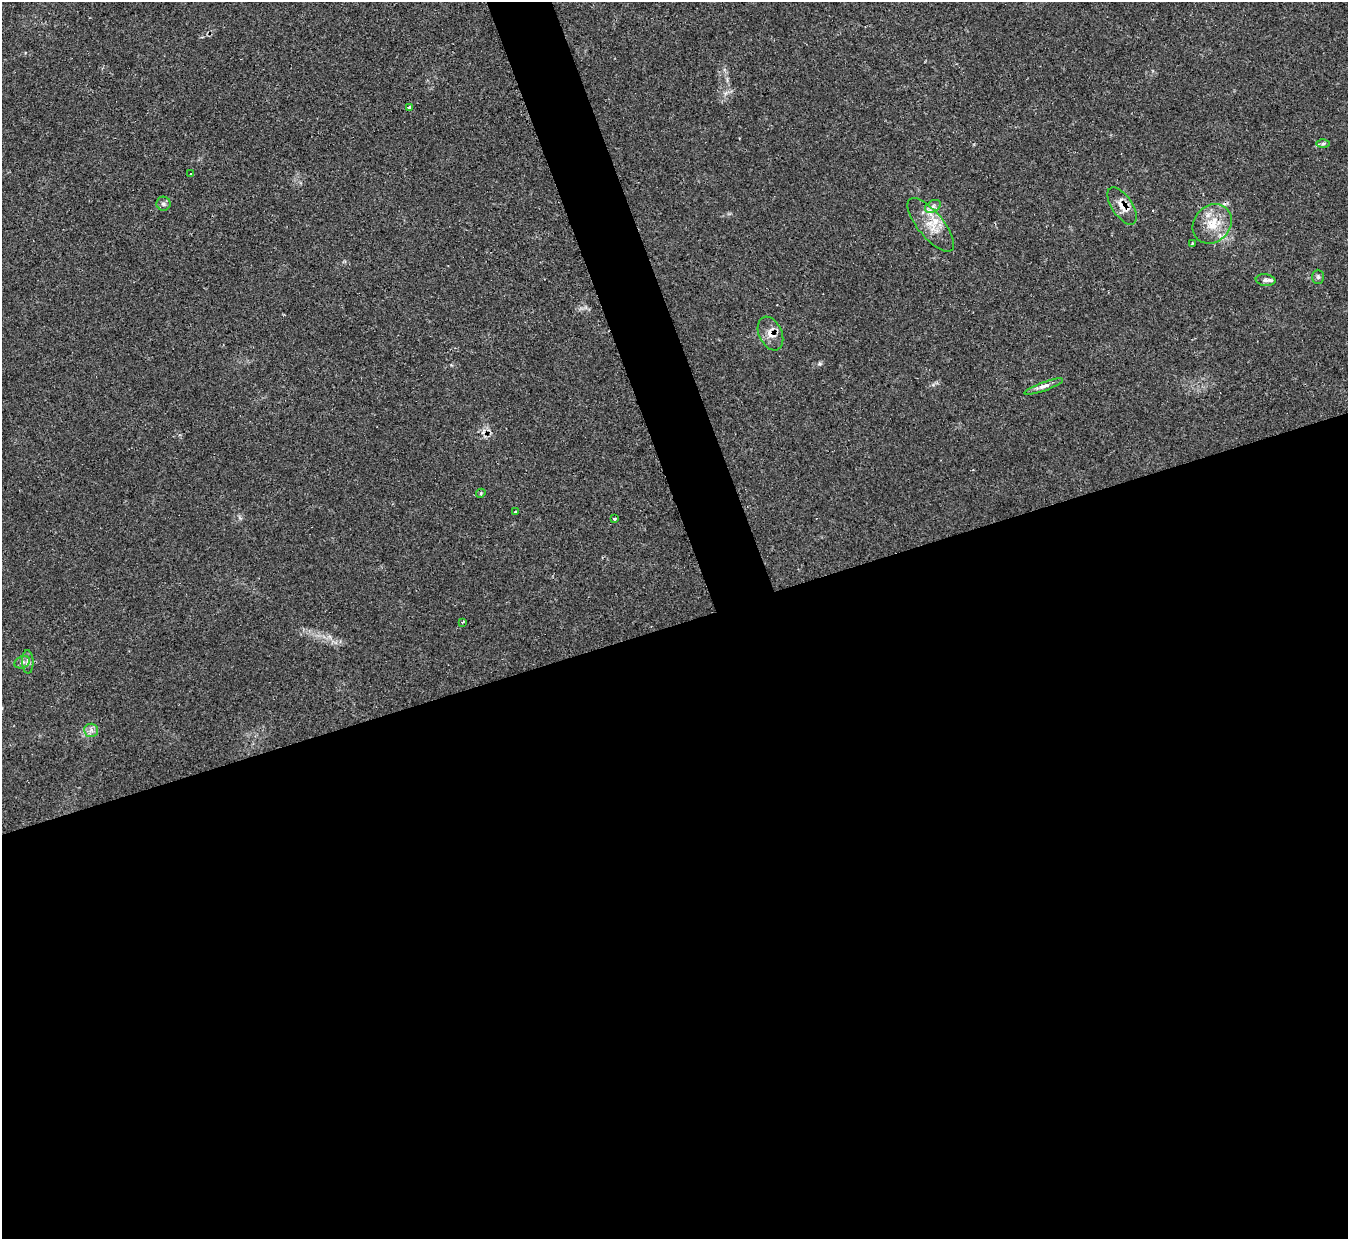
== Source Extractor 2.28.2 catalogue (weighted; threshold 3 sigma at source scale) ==
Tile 15 of 4 x 4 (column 3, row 4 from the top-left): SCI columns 2699-4044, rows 150-1386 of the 5390 x 5374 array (HDU 1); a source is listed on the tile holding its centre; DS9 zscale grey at full resolution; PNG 1350 x 1241 px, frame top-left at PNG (2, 2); each listed source drawn as its Kron ellipse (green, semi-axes under 4 px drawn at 4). Shown black and unused: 52% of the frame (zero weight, under 2 of 3 exposures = <1% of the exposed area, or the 3 px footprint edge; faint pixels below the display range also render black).
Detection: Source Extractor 2.28.2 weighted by HDU 2 'WHT'; one run over the whole footprint, this tile lists its part. Background 0.0355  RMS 0.0046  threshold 0.0208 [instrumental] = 3 sigma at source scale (4.5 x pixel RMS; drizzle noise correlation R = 1.50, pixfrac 1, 0.05/0.05 arcsec/px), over >= 5 px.
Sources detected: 23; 1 cosmic-ray / hot-pixel residue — neither listed nor drawn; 2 inside a brighter listed object's ellipse — not listed separately; the other 20 listed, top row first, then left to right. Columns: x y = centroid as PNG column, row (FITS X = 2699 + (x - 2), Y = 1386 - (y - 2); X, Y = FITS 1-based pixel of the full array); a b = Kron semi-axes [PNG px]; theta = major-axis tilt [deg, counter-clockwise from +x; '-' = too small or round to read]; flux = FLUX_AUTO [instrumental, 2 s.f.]
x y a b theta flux
410 107 4 3 - 2.3
1323 143 6 4 1 0.83
190 173 3 3 - 1.2
163 204 7 7 - 1.3
933 206 8 5 30 1.5
1122 206 21 10 -56 5.5
1212 224 21 18 47 11
931 225 33 13 -51 9.4
1192 243 4 3 - 0.52
1318 277 7 6 - 1
1265 280 10 6 -7 1.6
770 333 18 11 -66 4.8
1044 387 20 4 20 2.2
481 493 5 4 - 0.52
516 512 3 3 - 4.8
614 518 3 3 - 1.6
462 622 3 3 - 0.84
22 662 8 6 22 1.3
28 662 12 5 -89 1.7
91 730 7 6 - 1.8
Overlapping masked pixels (flux is a lower limit): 2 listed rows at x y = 1122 206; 770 333